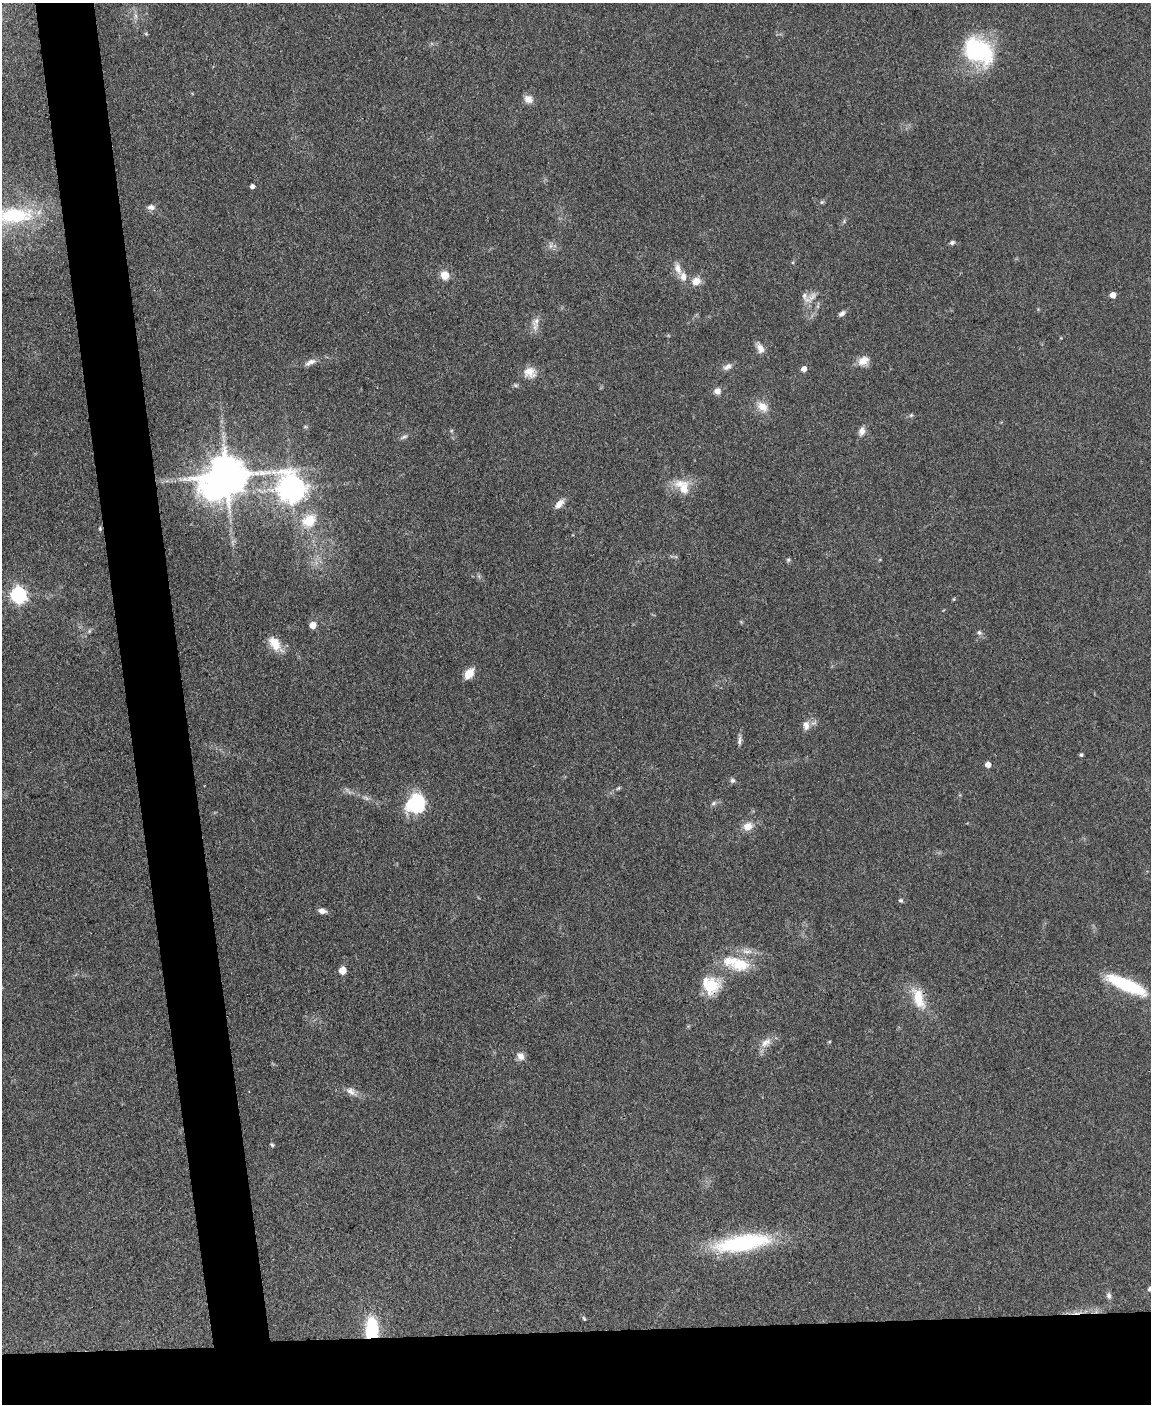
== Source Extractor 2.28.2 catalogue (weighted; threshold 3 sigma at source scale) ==
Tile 11 of 4 x 3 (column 3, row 3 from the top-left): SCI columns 2298-3446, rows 238-1639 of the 4594 x 4573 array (HDU 1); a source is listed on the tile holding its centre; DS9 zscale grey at full resolution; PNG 1153 x 1406 px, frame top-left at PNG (2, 3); no overlay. Shown black and unused: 10% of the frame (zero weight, under 3 of 4 exposures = <1% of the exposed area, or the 3 px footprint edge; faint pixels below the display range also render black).
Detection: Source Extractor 2.28.2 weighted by HDU 2 'WHT'; one run over the whole footprint, this tile lists its part. Background 0.107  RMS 0.0063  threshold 0.0282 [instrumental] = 3 sigma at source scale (4.5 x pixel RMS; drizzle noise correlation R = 1.50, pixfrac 1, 0.05/0.05 arcsec/px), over >= 5 px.
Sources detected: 72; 1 cosmic-ray / hot-pixel residue — not listed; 4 inside a brighter listed object's ellipse — not listed separately; the other 67 listed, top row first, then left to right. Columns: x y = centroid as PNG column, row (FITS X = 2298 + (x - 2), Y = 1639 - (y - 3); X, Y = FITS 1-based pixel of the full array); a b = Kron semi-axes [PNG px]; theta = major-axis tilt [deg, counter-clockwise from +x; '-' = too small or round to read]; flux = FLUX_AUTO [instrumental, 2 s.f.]
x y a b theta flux
136 16 7 4 -90 1.6
146 34 6 3 -19 0.67
978 51 39 28 -36 57
528 99 12 10 -28 4.4
252 186 4 4 - 2.2
822 202 6 5 - 0.96
151 207 9 7 -6 2.8
14 216 60 24 5 59
952 242 6 5 - 1.5
551 246 9 4 81 1.7
678 268 15 8 -74 5.4
445 275 9 8 - 7.5
696 281 11 9 27 6
1113 295 5 4 - 5.7
806 297 23 9 -51 6.2
842 313 9 5 41 2
536 321 16 9 54 4.7
760 348 11 7 -62 4.7
863 361 16 11 30 6
311 362 16 6 23 3.5
727 367 12 7 31 3.1
804 369 5 5 - 4.2
530 372 16 14 -9 7.4
717 391 9 9 - 3.4
762 407 16 11 -40 7.2
911 415 5 5 - 1
305 427 6 4 0 0.8
862 431 12 8 77 3.7
404 437 12 4 19 1.7
226 476 14 11 32 2500
291 489 10 9 - 780
684 489 13 9 81 9.7
559 504 13 7 46 4.9
309 521 17 14 37 16
100 528 5 4 - 0.76
788 560 6 5 - 1
18 595 7 6 - 180
954 599 5 3 - 0.6
313 625 5 5 - 9.1
979 632 8 6 -23 1.6
275 644 21 12 -52 10
469 674 12 8 54 8.4
806 725 12 8 -83 4.3
740 740 15 5 85 2.3
1081 755 4 4 - 1.1
988 765 5 4 - 4.9
732 780 7 6 - 1.5
618 788 6 5 - 0.91
713 803 8 6 41 1.7
416 804 23 21 42 33
748 826 11 10 - 6.3
901 900 6 5 - 1.1
322 911 9 6 -9 3.2
740 964 33 18 -13 22
342 970 5 5 - 13
711 985 24 22 -48 19
1126 985 48 13 -24 40
919 999 29 13 -72 16
766 1043 19 10 39 6.3
521 1056 10 8 -59 4.1
351 1091 16 9 -38 4.5
272 1145 5 5 - 1
742 1243 69 19 9 68
1150 1289 8 6 36 1.6
1109 1295 9 6 -78 2
584 1319 6 4 -62 0.9
372 1329 20 11 -89 37
Overlapping masked pixels (flux is a lower limit): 4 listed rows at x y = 100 528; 711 985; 919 999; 372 1329
Isophote crosses this tile's border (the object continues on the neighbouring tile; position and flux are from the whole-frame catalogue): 3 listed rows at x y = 14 216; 1126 985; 1150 1289